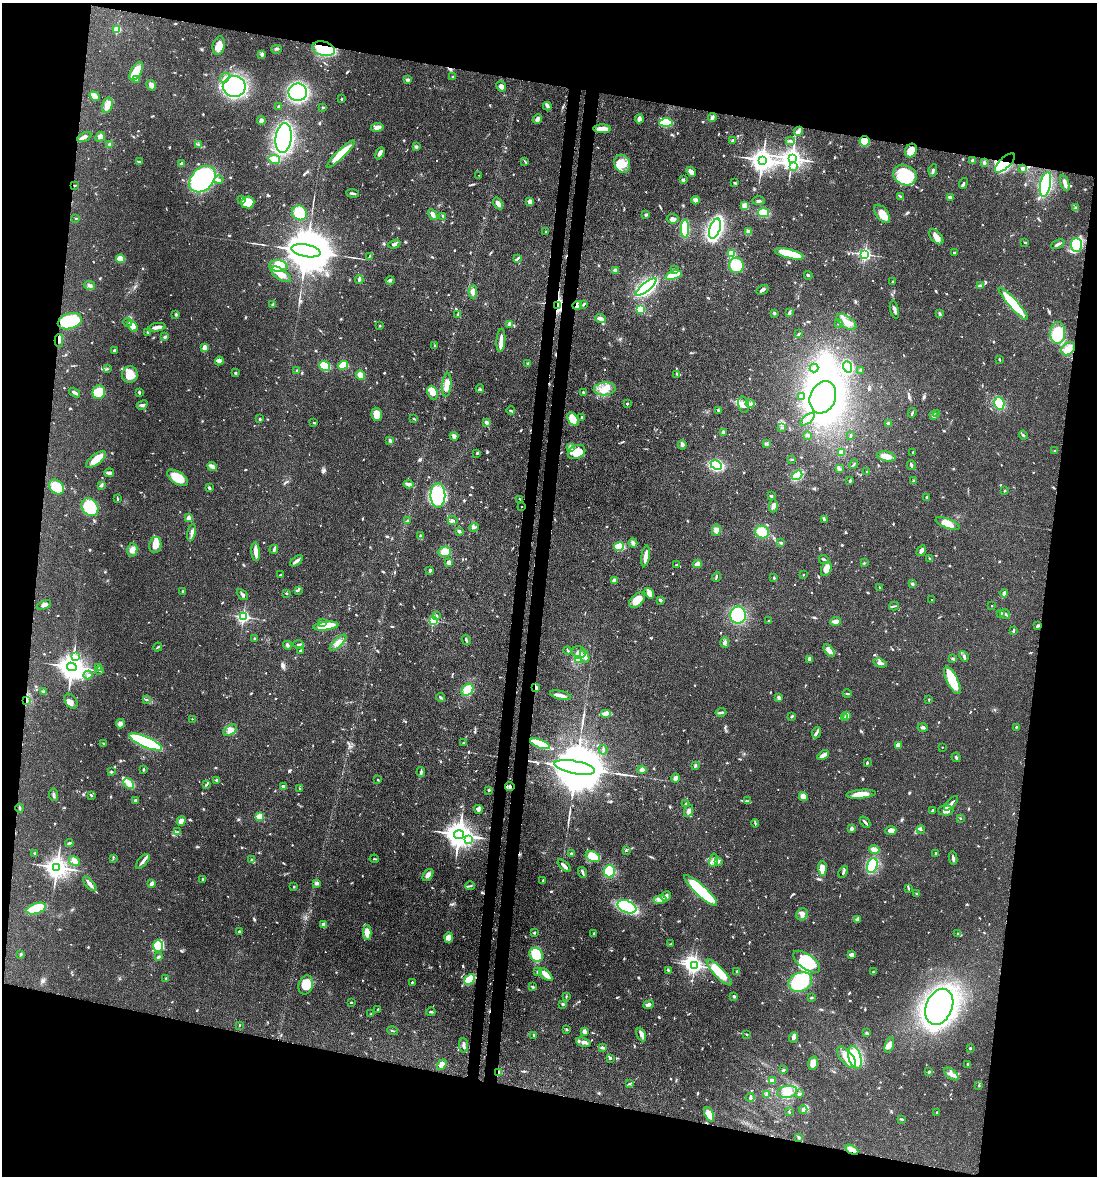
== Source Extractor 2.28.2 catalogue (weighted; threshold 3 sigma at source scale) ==
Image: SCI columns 305-4681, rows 76-4768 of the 4864 x 4844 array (HDU 1 of 3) = the unmasked area's bounding box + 8 px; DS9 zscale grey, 4 x 4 block average (1 PNG px = mean of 4 x 4 image px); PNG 1099 x 1178 px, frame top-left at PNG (2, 3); each listed source drawn as its Kron ellipse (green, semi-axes under 4 px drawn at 4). Shown black and unused: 24% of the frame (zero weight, under 3 of 4 exposures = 9% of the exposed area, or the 3 px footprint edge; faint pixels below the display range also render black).
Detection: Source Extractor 2.28.2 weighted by HDU 2 'WHT'. Background 0.0931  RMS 0.0046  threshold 0.0207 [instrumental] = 3 sigma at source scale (4.5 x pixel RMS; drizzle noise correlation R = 1.50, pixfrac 1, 0.05/0.05 arcsec/px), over >= 5 px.
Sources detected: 1025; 2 too faint to see at this stretch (4 x 4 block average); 11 inside a brighter object's white glare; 2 cosmic-ray / hot-pixel residue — neither listed nor drawn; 24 coinciding with a brighter row at this scale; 54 inside a brighter listed object's ellipse — not listed separately; of the other 932, all 500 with FLUX_AUTO >= 2.3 (the completeness limit of this list) listed and drawn (432 fainter detections not listed), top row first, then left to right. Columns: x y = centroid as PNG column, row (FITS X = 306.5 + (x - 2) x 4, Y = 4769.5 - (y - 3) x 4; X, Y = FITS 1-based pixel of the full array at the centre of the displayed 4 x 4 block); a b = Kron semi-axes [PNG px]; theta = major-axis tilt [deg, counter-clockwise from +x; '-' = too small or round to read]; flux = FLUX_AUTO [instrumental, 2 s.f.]
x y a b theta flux
117 29 2 2 - 180
219 46 9 6 77 28
276 49 5 2 - 4.4
324 49 12 7 -15 180
262 54 2 2 - 33
136 71 10 5 60 54
453 77 2 2 - 5.1
225 78 5 3 - 8.9
136 79 4 3 - 7
408 80 3 3 - 4.5
151 85 5 4 - 11
234 86 11 10 - 450
501 86 5 4 - 12
298 92 9 9 - 300
95 96 5 3 - 22
341 99 2 2 - 3.7
107 105 8 5 74 19
278 106 2 2 - 3.8
547 106 4 2 - 4.3
323 107 3 2 - 2.9
712 117 4 3 - 5.9
537 119 5 3 - 6.8
639 119 4 3 - 14
261 121 4 3 - 6.8
666 123 6 3 1 110
377 127 6 4 10 13
602 129 9 3 -1 27
799 131 4 3 - 11
84 137 7 3 27 9.8
100 137 5 4 - 7.9
284 138 15 8 83 480
733 141 3 3 - 3.8
790 141 4 2 - 4.7
865 141 5 5 - 49
110 144 3 3 - 5.9
199 145 3 2 - 3
416 146 3 3 - 3.9
911 151 7 5 68 49
380 153 6 3 61 11
341 154 19 4 44 110
792 158 4 3 - 2400
274 159 6 3 -14 25
762 160 4 3 - 2700
525 161 3 2 - 2.5
972 161 2 2 - 36
140 162 4 2 - 4.1
984 162 4 3 - 4.3
1005 163 13 5 44 290
181 164 2 2 - 33
622 164 9 7 -70 42
793 167 3 2 - 3.1
1022 168 3 3 - 4.8
933 170 6 2 79 5.2
691 172 5 3 - 17
479 175 2 2 - 2.3
905 175 12 10 -24 140
202 179 15 10 45 470
219 180 4 3 - 5.9
683 180 4 3 - 4
735 183 3 2 - 3
963 183 5 3 - 5.6
1065 183 8 3 -72 13
1045 184 12 5 79 390
75 186 3 2 - 2.4
352 193 6 2 -7 6.8
900 197 4 2 - 4.3
950 197 4 2 - 7.3
242 199 3 2 - 2.5
696 200 4 4 - 9.5
759 201 6 2 -1 4.7
248 202 6 6 - 64
530 202 4 3 - 18
498 203 6 3 -58 13
745 206 4 3 - 23
1076 208 3 2 - 3.4
299 213 8 7 - 72
763 213 5 4 - 45
882 214 10 6 -53 34
433 215 6 3 -60 11
646 215 3 2 - 3.8
443 216 3 2 - 2.8
76 218 3 2 - 2.8
673 219 6 5 - 11
685 228 9 4 -90 110
715 228 10 5 71 400
546 232 2 2 - 11
749 232 4 4 - 11
936 237 9 5 -48 22
1025 242 3 2 - 2.4
394 244 6 3 19 7.1
1058 244 7 2 25 7.8
1076 245 7 5 -86 220
306 251 15 6 -11 24000
954 253 2 2 - 10
732 254 3 3 - 44
789 254 15 4 -14 110
865 254 2 2 - 680
369 256 4 2 - 2.8
518 258 4 2 - 4.2
120 259 4 3 - 50
736 265 8 7 - 91
278 266 9 6 -8 67
674 270 2 2 - 5
615 271 2 2 - 44
281 274 11 5 -33 25
674 275 8 4 19 75
808 275 4 2 - 3.3
359 279 4 3 - 6
390 280 4 3 - 4.1
893 282 3 2 - 4.4
89 285 5 3 - 6.1
980 286 4 3 - 6.6
646 287 13 4 38 430
762 290 6 3 30 9.7
473 292 6 4 -88 14
584 304 4 2 - 3
1013 304 21 4 -48 140
273 305 4 3 - 5.1
557 305 3 2 - 490
577 305 5 2 - 5.9
640 309 3 3 - 49
894 309 9 2 -77 9.2
774 313 3 2 - 3.9
789 313 4 2 - 7.9
176 314 3 3 - 3.3
940 314 4 3 - 4.5
457 315 3 2 - 3.5
600 319 5 3 - 14
70 321 12 7 18 210
128 322 4 2 - 2.7
846 322 11 6 -34 34
838 323 3 2 - 2.6
509 324 3 3 - 5.6
132 326 6 4 -52 13
380 326 2 2 - 2.6
157 327 8 2 8 22
148 333 4 2 - 2.9
1058 333 11 7 89 77
799 334 4 2 - 4
165 337 3 2 - 8.2
59 340 6 2 -90 9
501 340 11 3 85 23
435 346 4 2 - 2.9
204 348 4 2 - 26
1068 349 8 5 40 26
115 351 3 3 - 5.6
999 360 3 2 - 2.4
219 361 4 4 - 6.4
528 364 3 2 - 3.2
343 365 5 3 - 110
325 366 6 4 -36 94
847 367 6 4 -68 130
814 368 4 2 - 4
107 369 4 2 - 3
297 370 2 2 - 3.1
860 370 2 2 - 10
235 373 3 2 - 3
677 374 3 2 - 2.9
130 375 8 8 - 36
360 375 5 3 - 22
447 385 12 4 85 26
480 389 4 2 - 2.9
605 389 11 6 5 32
99 392 7 6 - 74
139 392 3 2 - 3.6
75 393 6 2 -32 7.1
432 393 7 5 -68 34
584 393 3 2 - 5.5
801 397 4 2 - 2.5
823 397 16 12 68 980
750 403 4 3 - 7.9
999 403 6 5 - 92
627 404 2 2 - 3.2
142 405 6 2 29 5.2
743 405 8 5 -77 17
718 410 4 2 - 4.1
511 411 4 2 - 4.2
912 413 5 2 - 3.4
936 413 3 2 - 3.4
377 414 7 5 -79 34
933 415 4 3 - 5.2
582 417 2 2 - 4.9
260 419 3 2 - 3.1
414 419 3 2 - 3.2
573 419 7 5 -56 53
807 419 8 4 40 14
314 422 3 2 - 2.5
487 423 3 3 - 7.3
889 423 3 3 - 7.7
781 428 3 2 - 2.4
723 432 3 3 - 5
807 435 3 3 - 4.1
1023 435 4 2 - 4.1
454 436 4 2 - 12
850 436 4 2 - 2.7
390 440 4 3 - 4.6
766 443 4 2 - 4.2
682 445 5 3 - 5.9
570 448 3 2 - 4.2
1055 451 3 2 - 3.4
576 452 9 6 26 43
841 452 3 3 - 20
913 452 2 2 - 2.6
477 453 3 2 - 3.3
886 456 9 5 -8 21
792 459 3 2 - 2.7
96 460 12 5 37 38
853 464 5 2 - 3.4
716 465 6 4 -27 210
911 465 5 2 - 6
212 466 5 3 - 13
839 469 3 2 - 3.3
867 471 2 2 - 3.5
109 473 5 2 - 11
797 475 5 3 - 100
177 478 12 6 -32 66
850 481 2 2 - 6.8
913 481 2 2 - 3.8
408 484 5 3 - 11
102 485 4 2 - 5.4
56 487 8 6 -43 80
209 488 3 2 - 4.7
1005 491 2 2 - 3.7
438 495 12 7 -90 150
771 496 3 2 - 4.8
926 497 3 2 - 3.5
117 499 4 2 - 2.9
520 499 4 2 - 2.8
773 506 6 4 87 12
90 507 9 7 -54 150
522 507 2 2 - 8.5
189 518 2 2 - 65
824 519 3 2 - 5.4
453 520 5 3 - 5.8
407 521 4 3 - 3.9
947 524 13 4 -21 34
474 528 5 2 - 4.9
716 530 6 4 86 11
459 531 3 3 - 5.1
192 532 8 3 78 11
762 532 7 6 - 49
420 536 3 3 - 4.2
633 543 4 3 - 7.5
781 543 3 2 - 4
155 545 8 6 80 28
619 546 5 4 - 70
274 549 5 2 - 7.1
132 550 6 5 - 13
921 551 6 3 59 12
256 552 9 2 -85 35
445 552 6 5 - 30
646 556 10 3 80 23
824 559 5 2 - 3.5
930 559 4 2 - 3
296 561 7 2 37 12
449 562 4 3 - 12
864 563 2 2 - 3.5
697 564 4 2 - 39
676 565 2 2 - 2.4
826 569 7 5 68 23
430 570 4 2 - 4
280 574 2 2 - 2.3
803 575 2 2 - 4.8
716 577 5 2 - 4.2
774 578 3 2 - 2.9
614 581 2 2 - 46
912 584 3 3 - 3.5
880 587 2 2 - 2.6
298 590 4 3 - 3.7
182 591 2 2 - 5
286 593 3 2 - 2.5
649 593 6 4 -54 18
1004 593 4 2 - 7
242 594 6 2 -46 5.4
637 600 9 6 45 43
660 600 3 2 - 3.8
932 600 2 2 - 2.3
44 605 7 3 23 10
894 606 5 2 - 3.6
992 606 2 2 - 4.5
1001 613 2 2 - 4.7
1005 614 5 2 - 7.7
738 615 8 8 - 160
437 616 3 2 - 3
243 617 2 2 - 620
433 621 2 2 - 290
769 621 3 2 - 2.8
836 621 5 3 - 13
322 622 3 3 - 5.4
1037 625 3 2 - 3
326 626 12 4 7 70
1013 631 3 2 - 5.6
255 639 2 2 - 5.5
466 640 5 2 - 4.7
338 643 10 4 43 18
725 643 5 3 - 9.1
298 644 5 2 - 4.5
287 645 4 3 - 5.1
158 647 5 2 - 3.6
568 650 4 2 - 3.8
300 651 3 2 - 5.1
829 651 7 3 -54 18
579 652 7 6 - 15
585 656 7 4 -72 14
964 656 6 3 -67 6.5
76 657 3 2 - 4.4
953 658 3 3 - 4
810 659 3 3 - 13
579 660 3 2 - 4.2
880 663 7 3 -17 10
72 667 5 4 - 4000
98 667 2 2 - 3.1
100 671 2 2 - 2.6
88 675 4 3 - 4.9
952 680 15 5 -65 110
536 688 4 2 - 7.6
467 690 7 5 49 44
44 691 3 3 - 5.3
847 694 4 2 - 3.3
560 695 11 3 -14 16
441 697 4 2 - 4.4
779 698 3 2 - 7.3
929 699 2 2 - 2.4
26 700 4 2 - 2.4
146 700 2 2 - 2.3
71 701 8 5 -55 12
721 712 5 2 - 6.4
606 714 5 4 - 9.4
792 716 3 2 - 3.7
847 716 2 2 - 53
844 718 3 2 - 3.9
192 719 2 2 - 2.6
120 724 5 4 - 10
923 727 5 3 - 7.6
1016 727 2 2 - 2.9
230 730 7 4 33 16
816 732 6 3 67 7.7
146 742 17 5 -23 250
464 743 2 2 - 3.4
104 744 2 2 - 5.2
540 744 10 4 -20 150
898 745 4 3 - 22
942 747 2 2 - 3.3
603 750 5 2 - 3.4
823 755 6 2 33 22
956 757 5 2 - 5.8
867 763 3 2 - 2.5
695 765 3 2 - 3.6
575 767 21 6 -11 38000
143 770 4 2 - 2.3
642 770 4 4 - 6.9
111 772 2 2 - 5
421 772 5 2 - 5.6
676 778 5 4 - 9.8
217 780 3 2 - 4.6
378 780 2 2 - 2.7
129 783 6 4 -44 26
207 784 3 2 - 2.7
284 786 3 2 - 6.6
510 787 4 3 - 6.6
300 789 2 2 - 2.5
489 790 2 2 - 4.4
861 794 15 3 5 42
53 795 6 2 -84 4.6
91 795 3 2 - 3.1
803 797 4 4 - 22
135 801 3 2 - 6.2
748 801 3 2 - 2.8
951 803 9 2 47 8.9
686 804 3 3 - 3.8
20 808 4 2 - 3.6
478 809 4 3 - 6.2
932 810 2 2 - 4.1
946 810 7 5 0 15
688 811 6 3 66 10
259 816 2 2 - 120
960 818 2 2 - 3
181 821 5 3 - 12
865 822 6 2 -49 8.6
755 823 4 2 - 2.7
851 828 2 2 - 9.6
921 829 4 2 - 3.2
891 831 5 3 - 15
177 832 4 2 - 3.9
459 835 5 4 - 4600
468 839 3 2 - 5
69 843 4 3 - 3.9
874 849 5 3 - 19
626 850 4 2 - 2.8
35 853 3 2 - 2.7
936 853 3 2 - 4.1
572 854 3 2 - 6.5
593 856 7 5 -25 44
113 858 4 2 - 2.4
953 858 6 3 -79 7
251 859 4 2 - 3.4
374 859 4 2 - 2.7
713 860 7 4 77 12
74 861 6 4 -29 13
143 861 9 3 48 9.1
718 861 3 2 - 5.2
872 865 7 5 73 130
564 866 8 2 -44 13
57 867 4 3 - 2600
822 868 7 3 -88 29
609 871 6 6 - 65
583 872 5 2 - 5.6
843 872 6 2 63 4.6
428 875 7 4 53 11
203 879 4 2 - 2.9
543 881 3 2 - 2.4
317 883 3 2 - 11
90 884 9 2 -49 15
151 884 3 2 - 10
470 886 4 2 - 3.6
294 887 2 2 - 8.2
908 888 4 2 - 3.6
700 890 22 5 -43 240
917 894 2 2 - 3
666 896 5 3 - 6.7
660 899 6 4 11 12
627 907 10 6 -22 250
36 909 10 5 18 110
802 914 6 5 - 12
857 920 4 2 - 8.2
324 925 4 3 - 13
239 932 3 2 - 3.5
367 932 7 4 -90 24
534 933 3 2 - 3.7
594 933 3 2 - 2.9
958 934 2 2 - 2.7
448 937 5 4 - 18
671 944 2 2 - 2.4
158 946 6 5 - 90
21 954 3 3 - 3.5
536 955 7 6 - 63
852 955 4 2 - 15
158 957 3 2 - 2.8
807 962 16 7 -36 110
694 965 3 2 - 1000
668 970 4 2 - 3
538 971 3 2 - 3.1
737 971 3 2 - 6
719 972 17 5 -46 75
873 972 3 2 - 2.8
546 974 8 3 -43 35
166 978 2 2 - 8.1
470 979 6 3 44 110
412 982 3 2 - 3.3
800 982 12 9 24 130
306 985 10 7 74 52
533 987 3 3 - 3.6
566 996 4 2 - 2.4
734 996 3 2 - 4.6
811 997 3 2 - 2.4
351 1002 3 2 - 3.1
563 1004 3 2 - 4
648 1005 5 3 - 8.5
939 1007 19 13 66 810
378 1009 2 2 - 5.8
431 1012 4 2 - 4.1
371 1014 3 2 - 2.8
239 1025 2 2 - 2.7
566 1030 2 2 - 2.5
392 1031 6 2 -17 2.7
585 1032 4 2 - 14
867 1033 3 2 - 3.1
641 1034 7 3 -65 12
746 1034 3 2 - 2.8
534 1035 3 2 - 2.8
793 1037 5 3 - 9.5
583 1042 8 3 -16 10
464 1045 7 3 -85 9.4
889 1045 8 4 71 15
602 1048 3 2 - 8.1
970 1048 2 2 - 4.3
846 1057 12 6 -51 36
855 1057 12 6 -73 120
610 1059 3 2 - 3.4
813 1063 7 4 75 24
968 1064 4 2 - 4.6
442 1065 6 4 55 19
784 1070 3 2 - 3.5
499 1072 4 3 - 8.2
929 1072 4 3 - 3.6
951 1074 8 4 -39 15
773 1081 4 3 - 12
629 1084 3 3 - 3
979 1085 3 2 - 2.3
787 1092 10 6 9 24
767 1094 3 3 - 3.2
799 1094 4 2 - 5.3
750 1098 4 2 - 6.6
803 1110 4 3 - 6.6
789 1112 3 2 - 2.7
937 1112 2 2 - 4.4
709 1114 7 3 -68 35
901 1119 3 2 - 3
799 1138 4 2 - 3.4
852 1150 7 3 -27 25
Overlapping masked pixels (flux is a lower limit): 13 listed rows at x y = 324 49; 865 141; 1005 163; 557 305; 577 305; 59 340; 522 507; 536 688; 26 700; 575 767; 510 787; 499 1072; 852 1150
Diffuse or blended objects may show on this block-average render without a row.